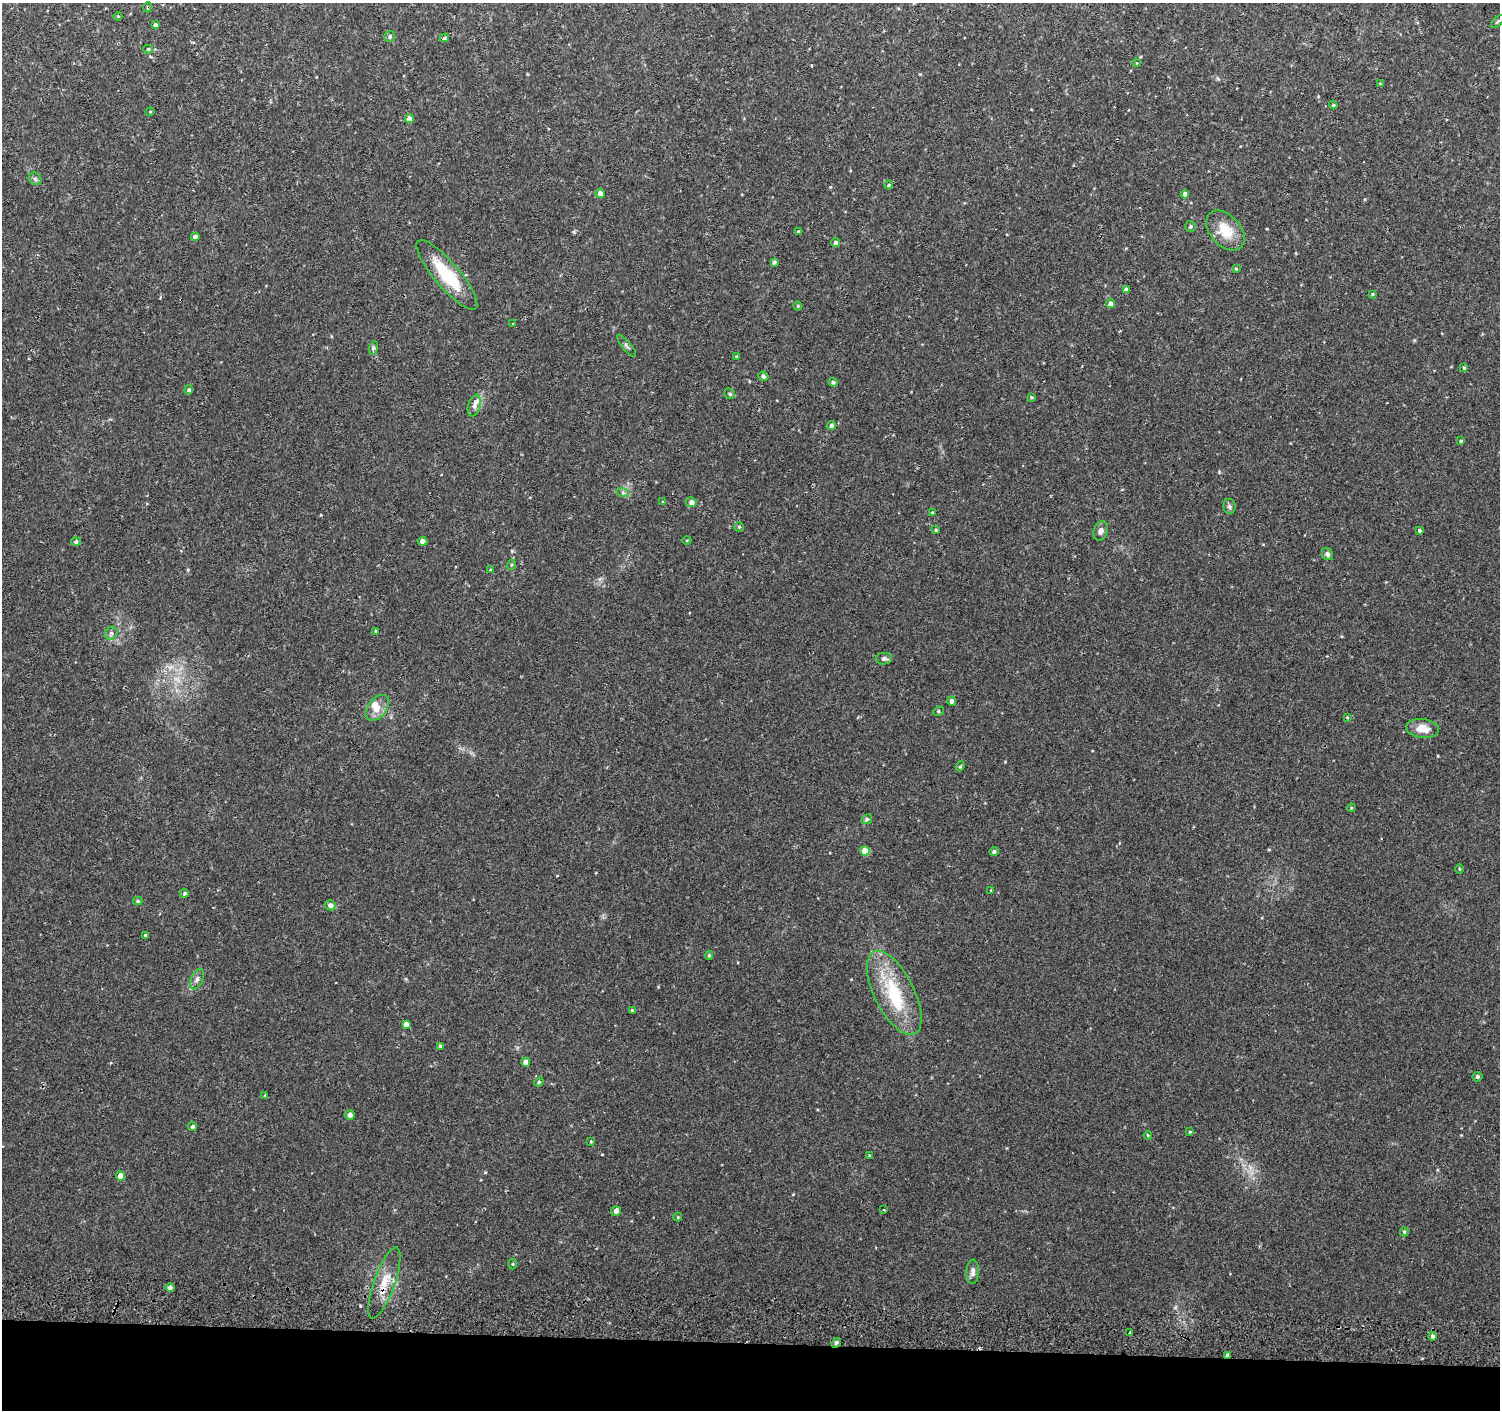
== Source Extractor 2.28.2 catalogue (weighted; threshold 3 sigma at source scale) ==
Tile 8 of 3 x 3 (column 2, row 3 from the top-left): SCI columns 1502-2999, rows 276-1683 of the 4511 x 4830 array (HDU 1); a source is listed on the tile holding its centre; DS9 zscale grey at full resolution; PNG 1502 x 1412 px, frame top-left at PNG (2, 3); each listed source drawn as its Kron ellipse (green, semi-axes under 4 px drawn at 4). Shown black and unused: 5% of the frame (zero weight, under 2 of 3 exposures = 3% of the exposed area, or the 3 px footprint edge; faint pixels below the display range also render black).
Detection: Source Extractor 2.28.2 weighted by HDU 2 'WHT'; one run over the whole footprint, this tile lists its part. Background 0.0346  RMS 0.0057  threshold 0.0258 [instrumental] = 3 sigma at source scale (4.5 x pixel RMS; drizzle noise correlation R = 1.50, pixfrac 1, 0.0396/0.0396 arcsec/px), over >= 5 px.
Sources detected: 106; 1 cosmic-ray / hot-pixel residue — neither listed nor drawn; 1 inside a brighter listed object's ellipse — not listed separately; the other 104 listed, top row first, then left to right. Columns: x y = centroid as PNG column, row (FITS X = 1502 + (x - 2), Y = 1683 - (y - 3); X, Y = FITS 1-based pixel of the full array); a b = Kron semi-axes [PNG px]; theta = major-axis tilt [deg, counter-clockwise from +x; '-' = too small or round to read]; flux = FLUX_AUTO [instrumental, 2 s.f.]
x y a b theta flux
148 7 5 3 - 0.53
118 16 4 3 - 0.46
1497 22 8 3 45 0.72
155 25 4 4 - 1.6
390 36 5 5 - 1.2
444 38 4 4 - 1
148 49 5 4 - 0.73
1136 63 4 3 - 0.38
1380 84 4 3 - 0.53
1333 105 4 4 - 0.64
150 112 4 4 - 0.55
409 119 4 4 - 4.1
35 179 7 5 -44 1.3
889 185 4 4 - 0.61
600 193 5 4 - 3.1
1185 194 4 4 - 2.6
1191 226 5 5 - 1.1
798 231 4 3 - 0.51
1225 231 23 15 -47 14
195 237 4 4 - 2.4
836 243 4 4 - 2
774 262 4 3 - 1.2
1236 269 3 2 - 0.64
447 275 44 12 -50 28
1126 290 4 4 - 2.3
1372 294 4 3 - 0.69
1110 304 4 4 - 2.3
798 306 4 4 - 0.6
513 324 3 3 - 0.44
627 346 14 3 -50 1.2
373 348 7 4 72 0.97
737 356 3 3 - 0.77
1464 368 4 3 - 0.67
763 376 5 4 - 1
833 382 4 4 - 0.98
189 390 4 4 - 1.1
730 394 5 5 - 1.1
1031 397 3 3 - 0.65
474 406 11 6 75 2.6
831 425 4 4 - 1.3
1461 441 4 4 - 0.82
623 493 6 4 -19 1.1
663 502 3 3 - 0.54
691 502 5 5 - 2.4
1229 506 7 6 - 1.4
932 512 4 3 - 0.52
739 527 5 4 - 0.66
936 530 4 4 - 0.69
1101 531 10 7 70 2.5
1419 531 4 4 - 0.84
687 540 4 3 - 0.46
423 541 4 4 - 3.5
76 542 5 4 - 1.1
1327 554 6 5 - 1.7
511 565 5 3 - 0.53
490 570 4 3 - 0.43
376 631 4 4 - 0.82
111 633 7 5 45 1.4
884 659 8 6 4 1.5
952 701 4 4 - 2.3
377 708 14 9 51 5.5
938 711 5 4 - 0.86
1347 717 4 3 - 0.5
1423 728 16 9 -6 6.7
960 766 5 4 - 0.72
1351 808 4 3 - 0.49
867 819 5 4 - 1
865 851 5 4 - 7.7
994 851 4 4 - 1.6
1459 869 5 3 - 0.51
991 890 3 2 - 0.4
185 893 4 4 - 1.1
138 901 4 4 - 0.69
330 905 5 5 - 2.4
145 935 3 3 - 0.64
709 955 4 3 - 0.73
197 979 11 6 66 1.9
894 993 46 20 -63 34
632 1010 4 4 - 0.66
406 1024 4 4 - 2.8
440 1046 4 4 - 1.4
526 1062 4 4 - 3.8
1477 1077 5 4 - 1.1
539 1082 5 4 - 0.73
265 1095 4 3 - 0.46
350 1115 5 5 - 2.5
192 1127 5 4 - 1.1
1190 1132 4 3 - 0.58
1148 1135 4 3 - 0.59
591 1141 3 3 - 0.53
869 1155 3 3 - 0.47
121 1176 4 4 - 5.7
884 1210 3 2 - 0.38
616 1211 5 5 - 1.8
678 1217 4 4 - 0.48
1404 1232 4 4 - 0.67
513 1264 5 3 - 0.5
973 1272 12 6 88 2.7
384 1283 37 10 70 12
170 1287 5 4 - 1.4
1130 1333 4 3 - 3.3
1432 1336 4 4 - 1.2
836 1343 5 4 - 0.89
1227 1355 3 3 - 43
Overlapping masked pixels (flux is a lower limit): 4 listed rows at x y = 148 7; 384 1283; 836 1343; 1227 1355